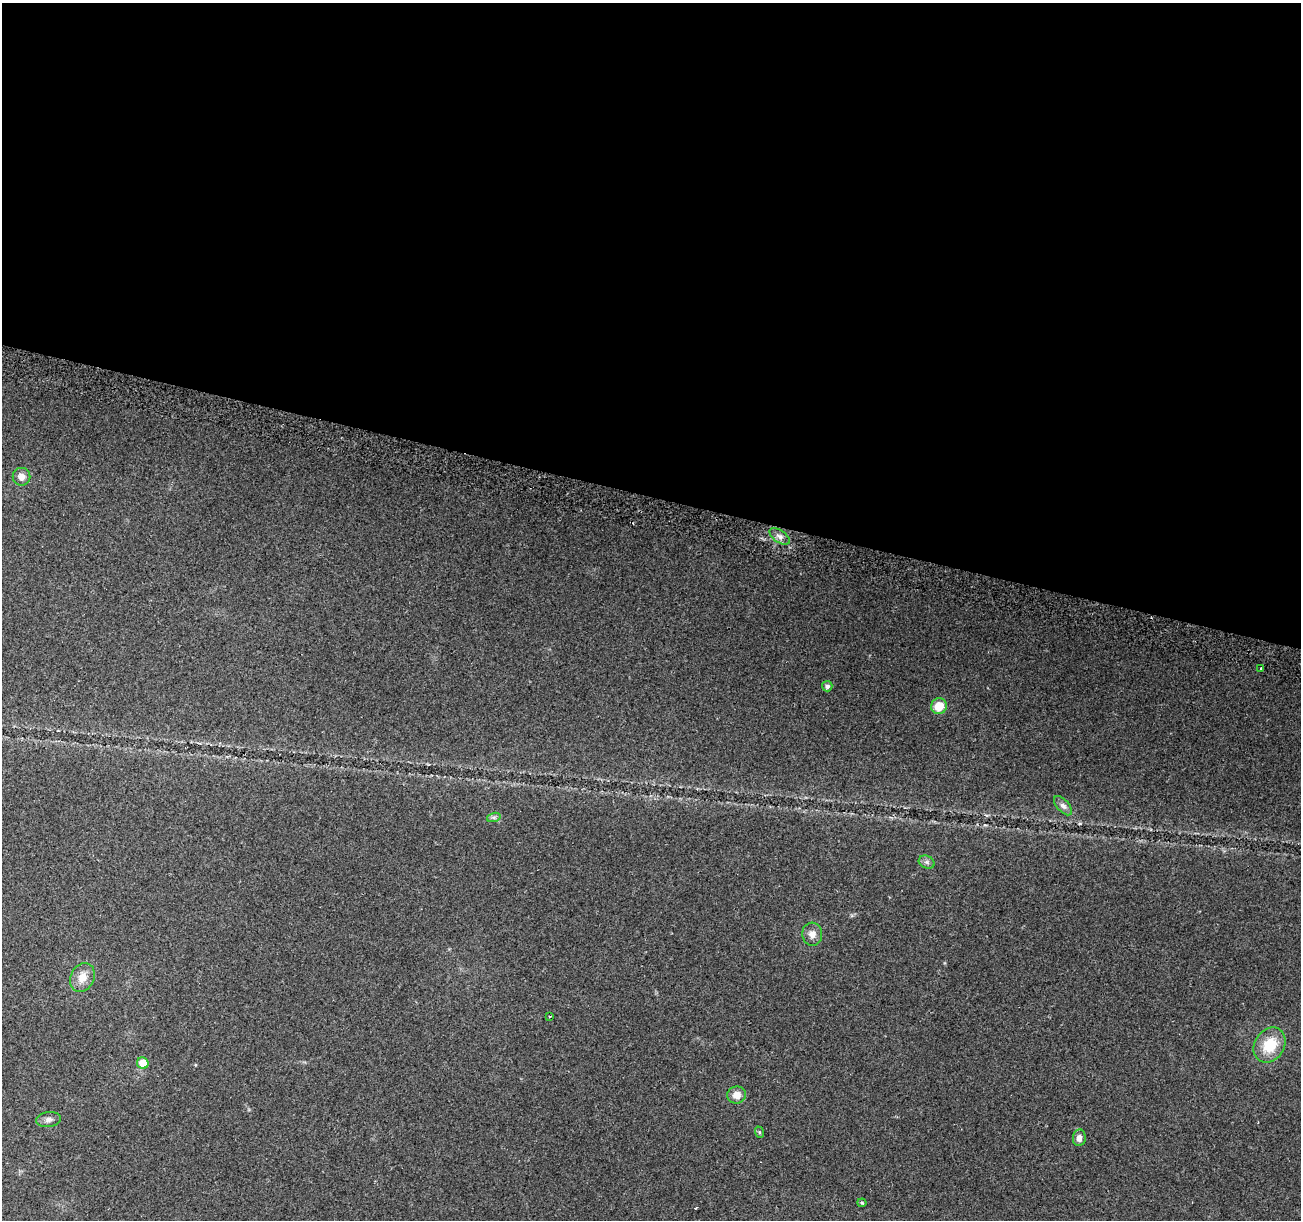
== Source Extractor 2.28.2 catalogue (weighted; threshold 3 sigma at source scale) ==
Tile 3 of 4 x 4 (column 3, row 1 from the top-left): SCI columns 2614-3912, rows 3970-5187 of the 5219 x 5440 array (HDU 1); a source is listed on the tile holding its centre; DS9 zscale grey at full resolution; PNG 1303 x 1222 px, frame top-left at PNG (2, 3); each listed source drawn as its Kron ellipse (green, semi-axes under 4 px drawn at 4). Shown black and unused: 41% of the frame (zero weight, under 2 of 3 exposures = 2% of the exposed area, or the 3 px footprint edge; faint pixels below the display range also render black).
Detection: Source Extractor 2.28.2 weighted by HDU 2 'WHT'; one run over the whole footprint, this tile lists its part. Background 0.227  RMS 0.014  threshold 0.0611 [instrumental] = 3 sigma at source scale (4.5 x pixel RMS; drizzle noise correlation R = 1.50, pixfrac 1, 0.0396/0.0396 arcsec/px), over >= 5 px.
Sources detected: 18; all 18 listed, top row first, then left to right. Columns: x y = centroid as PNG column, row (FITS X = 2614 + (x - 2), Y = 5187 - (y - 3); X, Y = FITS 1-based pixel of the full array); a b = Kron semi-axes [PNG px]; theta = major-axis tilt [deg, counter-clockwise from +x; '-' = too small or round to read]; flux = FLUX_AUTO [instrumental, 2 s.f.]
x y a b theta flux
21 477 9 9 - 9.3
780 536 12 6 -34 6.2
1261 669 3 2 - 1.6
827 686 5 5 - 4.1
939 706 8 7 - 23
1063 806 12 6 -48 5.2
494 817 7 4 18 2.7
927 862 8 6 -21 3.8
812 934 11 10 - 9.4
82 977 15 11 62 16
550 1017 3 2 - 1.3
1270 1045 19 15 57 38
143 1063 6 5 - 20
737 1095 9 8 - 12
49 1120 12 7 8 5.5
759 1132 6 3 -71 1.5
1079 1138 8 6 83 6.7
862 1203 4 4 - 1.4